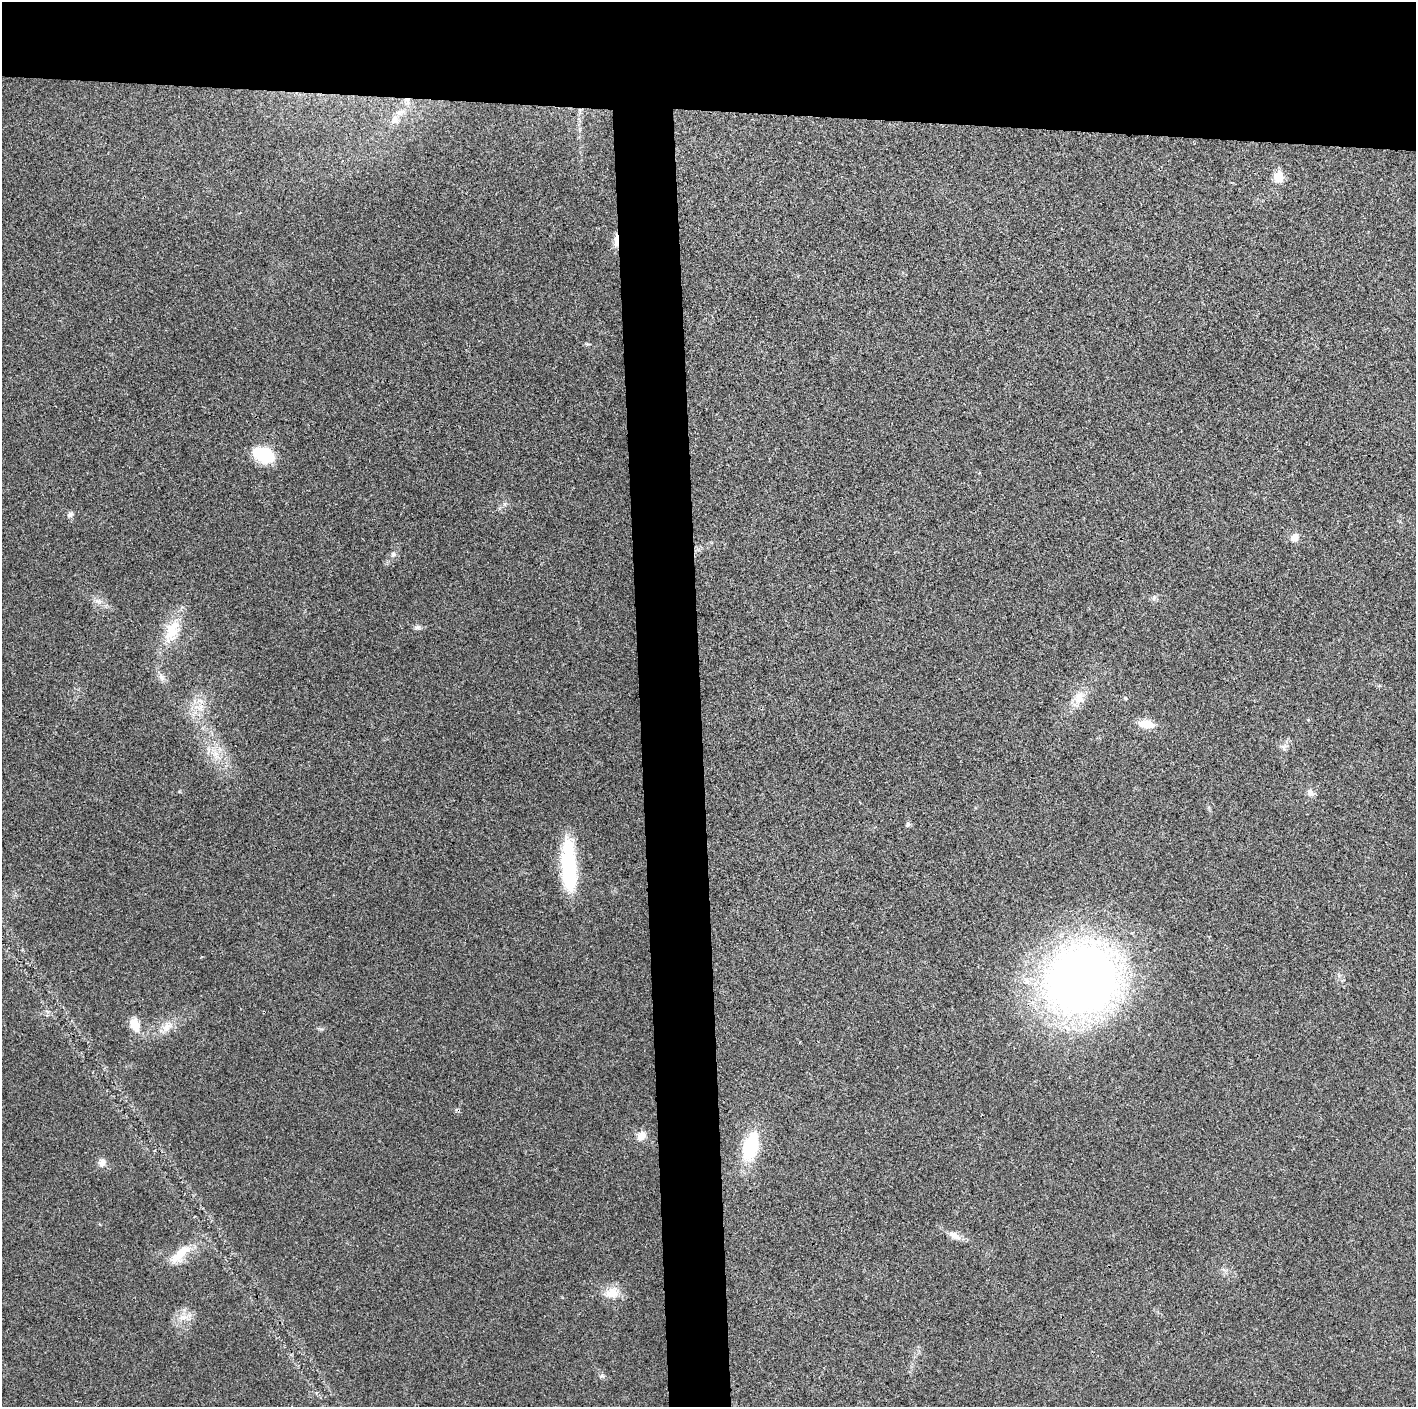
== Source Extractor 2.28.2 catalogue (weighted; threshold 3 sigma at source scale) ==
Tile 2 of 3 x 3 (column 2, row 1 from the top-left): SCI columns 1415-2828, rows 2817-4221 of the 4242 x 4224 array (HDU 1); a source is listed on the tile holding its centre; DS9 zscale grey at full resolution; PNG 1418 x 1409 px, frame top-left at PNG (2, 2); no overlay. Shown black and unused: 12% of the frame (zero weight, under 3 of 4 exposures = <1% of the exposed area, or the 3 px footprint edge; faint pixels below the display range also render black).
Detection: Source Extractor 2.28.2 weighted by HDU 2 'WHT'; one run over the whole footprint, this tile lists its part. Background 0.0211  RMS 0.0056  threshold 0.0251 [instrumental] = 3 sigma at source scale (4.5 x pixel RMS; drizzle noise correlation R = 1.50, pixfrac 1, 0.05/0.05 arcsec/px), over >= 5 px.
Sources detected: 37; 1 inside a brighter object's white glare — not listed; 1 inside a brighter listed object's ellipse — not listed separately; the other 35 listed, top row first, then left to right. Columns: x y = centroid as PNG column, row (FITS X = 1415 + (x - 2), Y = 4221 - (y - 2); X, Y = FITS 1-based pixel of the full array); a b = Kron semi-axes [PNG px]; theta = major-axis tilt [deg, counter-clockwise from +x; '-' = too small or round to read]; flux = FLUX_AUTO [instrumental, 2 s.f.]
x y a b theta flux
407 101 11 9 -81 4.2
400 112 15 8 15 4.6
1278 177 6 5 - 25
616 240 18 5 88 4.4
587 344 6 4 -18 0.73
263 454 22 14 -25 24
505 504 7 4 -90 0.97
70 515 9 7 32 1.7
1294 538 9 8 - 4.4
393 554 8 6 73 1.5
1154 598 9 3 77 1.1
98 601 11 6 -16 2.7
417 627 10 6 7 1.7
172 631 37 19 67 18
161 677 11 6 -54 2.5
1079 697 20 14 73 8.4
1125 698 5 4 - 0.58
200 707 13 5 50 3.5
1308 720 5 3 - 0.51
1146 724 14 9 -9 10
215 753 9 7 70 3.5
1310 792 11 8 -71 3.1
908 824 6 5 - 1.3
568 865 52 14 -87 53
1082 980 51 47 -13 560
135 1025 16 11 -64 8.2
167 1027 17 11 49 6.2
641 1136 10 8 52 5.4
750 1147 33 16 75 32
102 1163 10 8 79 3.4
954 1235 19 8 -27 4.6
180 1254 36 12 42 13
612 1293 20 14 22 8.3
183 1317 14 6 9 4.3
602 1376 7 6 - 1.3
Overlapping masked pixels (flux is a lower limit): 3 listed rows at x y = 407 101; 616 240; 1082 980
Unlisted compact peaks at least as high as the median listed source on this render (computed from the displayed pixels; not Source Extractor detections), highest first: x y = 321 1029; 179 791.